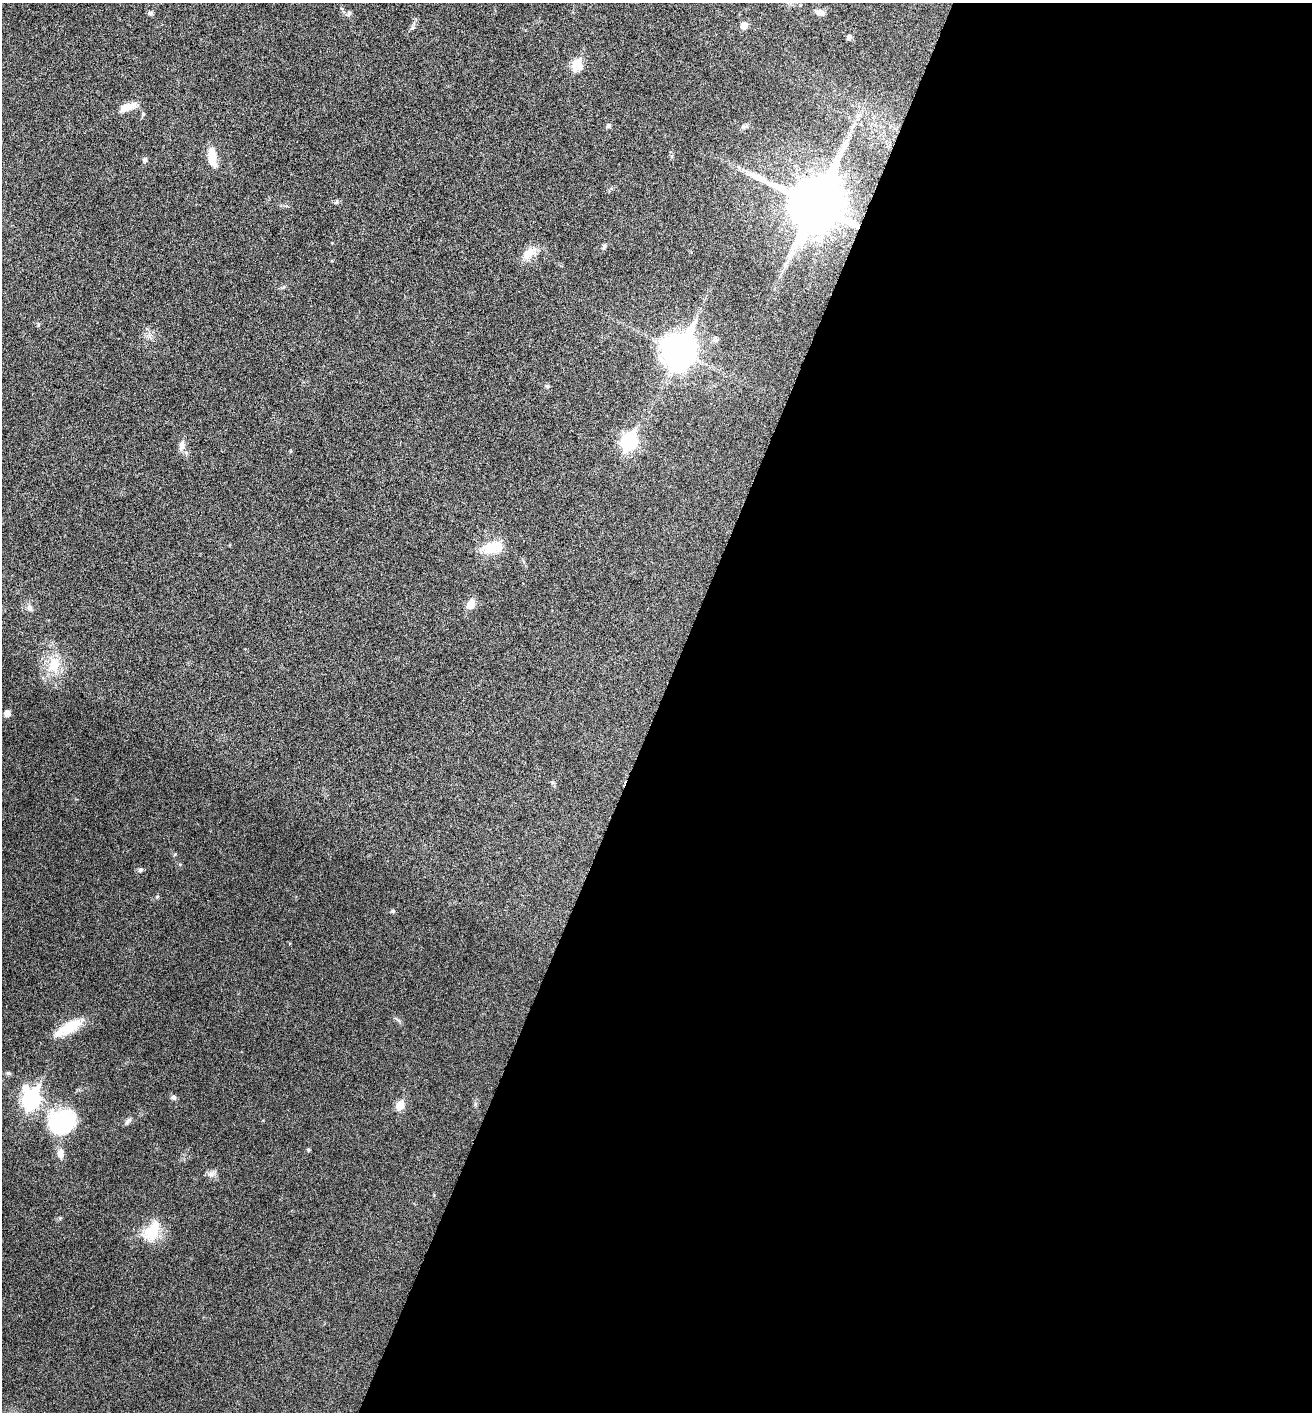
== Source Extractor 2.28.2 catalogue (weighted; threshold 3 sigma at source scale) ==
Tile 12 of 4 x 4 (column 4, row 3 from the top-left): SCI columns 4076-5385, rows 1423-2832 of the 5668 x 5660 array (HDU 1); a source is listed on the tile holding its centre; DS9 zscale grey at full resolution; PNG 1314 x 1414 px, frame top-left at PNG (2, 3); no overlay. Shown black and unused: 50% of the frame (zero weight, under 5 of 9 exposures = <1% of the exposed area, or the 3 px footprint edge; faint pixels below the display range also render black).
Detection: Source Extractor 2.28.2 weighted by HDU 2 'WHT'; one run over the whole footprint, this tile lists its part. Background 0.027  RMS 0.0026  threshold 0.0105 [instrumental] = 3 sigma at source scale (4.09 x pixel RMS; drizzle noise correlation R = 1.36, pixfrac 0.8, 0.05/0.05 arcsec/px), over >= 5 px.
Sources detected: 38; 1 inside a brighter object's white glare — not listed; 1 inside a brighter listed object's ellipse — not listed separately; the other 36 listed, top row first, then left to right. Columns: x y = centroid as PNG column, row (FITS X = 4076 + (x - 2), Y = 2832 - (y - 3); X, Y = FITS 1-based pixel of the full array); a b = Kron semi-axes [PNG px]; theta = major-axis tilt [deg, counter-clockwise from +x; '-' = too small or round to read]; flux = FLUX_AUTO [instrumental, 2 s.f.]
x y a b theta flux
820 12 11 7 -18 1.4
150 13 7 6 - 0.49
349 13 8 6 71 0.52
744 25 6 5 - 3
412 28 7 4 19 0.41
849 37 7 6 - 0.57
577 64 7 5 66 12
128 107 22 9 18 2.6
608 125 6 5 - 0.57
212 158 19 8 -80 4.6
145 159 6 6 - 0.6
815 204 17 15 64 1700
604 247 7 5 86 0.44
529 253 20 12 41 3.2
679 351 13 10 66 420
547 386 7 5 -18 0.41
629 441 9 7 64 49
182 445 15 7 84 1.4
492 547 26 14 19 5.6
471 604 12 8 62 2.5
29 608 9 7 -47 0.83
54 665 24 15 89 5.9
7 713 7 7 - 1.2
140 870 7 5 17 0.47
392 911 6 5 - 0.32
70 1027 29 13 32 6.1
8 1073 7 5 -1 0.42
173 1097 8 6 -33 0.61
31 1099 9 7 66 73
400 1105 6 5 - 6.1
127 1121 10 5 53 0.61
60 1122 27 23 14 22
308 1150 4 4 - 0.41
60 1154 11 8 -83 1.7
211 1174 10 6 8 0.95
152 1231 29 16 59 6.7
Overlapping masked pixels (flux is a lower limit): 1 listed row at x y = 815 204
Unlisted compact peaks at least as high as the median listed source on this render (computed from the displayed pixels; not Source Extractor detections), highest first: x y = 157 897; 60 1218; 175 854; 38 325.